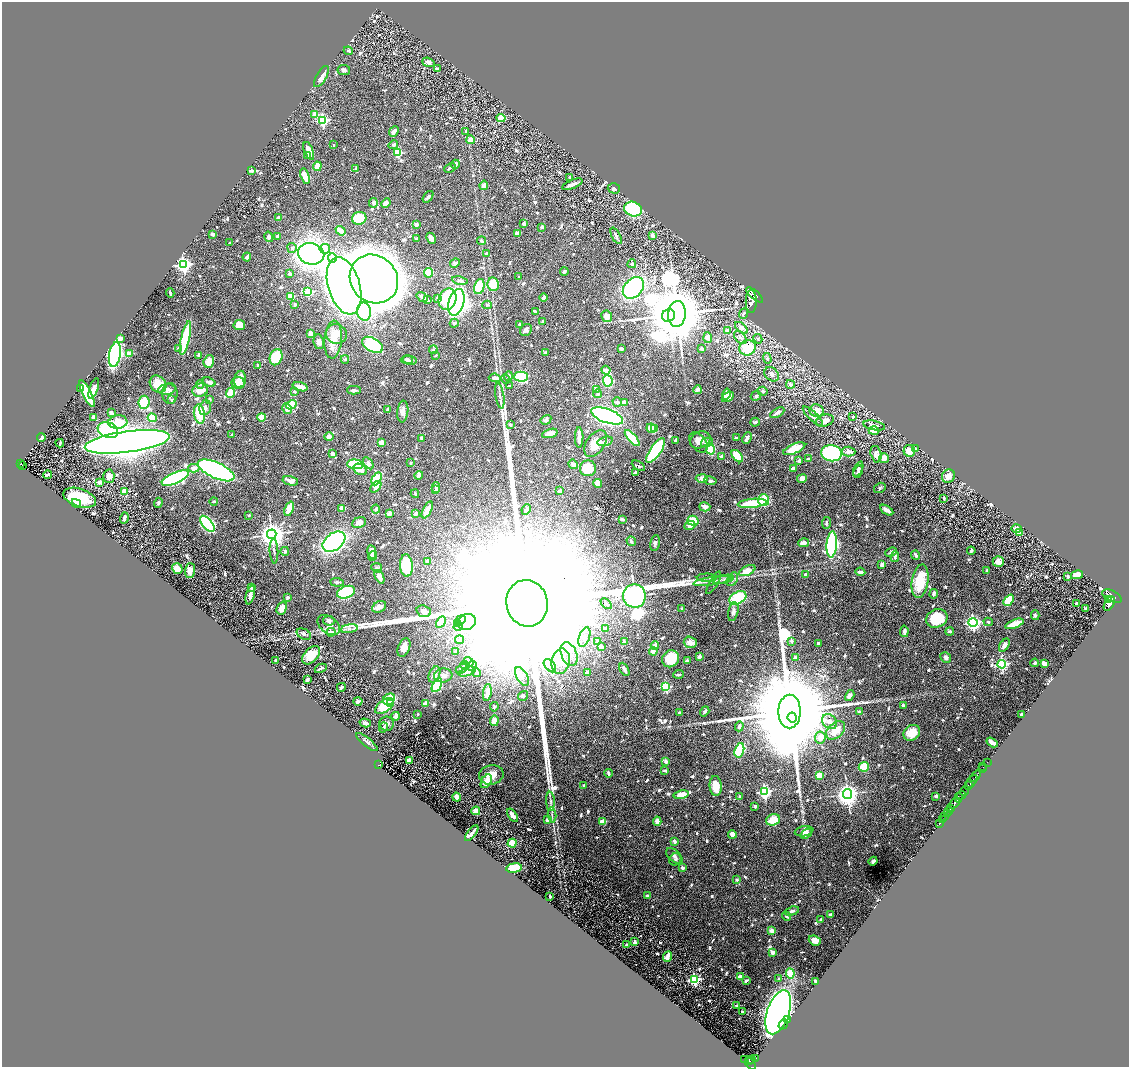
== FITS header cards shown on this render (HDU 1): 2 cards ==
NAXIS1  =                 2253
NAXIS2  =                 2130

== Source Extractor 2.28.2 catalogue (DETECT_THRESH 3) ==
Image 2253 x 2130 px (HDU 1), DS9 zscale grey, zoomed out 1/2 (1 PNG px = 2 x 2 image px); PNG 1131 x 1069 px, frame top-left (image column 1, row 2130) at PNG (2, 2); each listed source drawn as its Kron ellipse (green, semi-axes under 4 px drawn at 4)
Background 0.871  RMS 0.024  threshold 0.0713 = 3 sigma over >= 5 px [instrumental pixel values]
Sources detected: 1132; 32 cannot appear on this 1/2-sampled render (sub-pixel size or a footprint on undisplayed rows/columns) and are neither listed nor drawn; of the other 1100, the 500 brightest by FLUX_AUTO listed and drawn (600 fainter detections omitted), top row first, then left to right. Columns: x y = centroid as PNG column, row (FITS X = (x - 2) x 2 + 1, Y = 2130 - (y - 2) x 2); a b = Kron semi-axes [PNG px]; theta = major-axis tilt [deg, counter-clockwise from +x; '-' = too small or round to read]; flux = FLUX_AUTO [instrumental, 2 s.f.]
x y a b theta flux
348 51 5 2 - 12
428 62 6 4 -20 16
437 69 3 3 - 12
344 70 6 5 - 12
321 77 12 5 59 44
315 114 3 3 - 61
501 118 4 4 - 74
323 120 4 3 - 670
466 131 4 3 - 8.7
394 132 6 3 51 21
471 140 4 4 - 43
334 145 2 2 - 11
393 145 5 3 - 12
309 151 9 4 -68 53
398 153 3 3 - 220
308 155 2 2 - 22
455 164 5 3 - 17
317 166 5 4 - 38
356 168 2 2 - 22
450 168 6 3 24 13
252 171 4 3 - 16
305 176 8 3 -73 75
570 177 3 3 - 8.4
572 184 11 3 22 28
484 185 4 4 - 32
614 188 6 5 - 11
428 197 6 3 52 11
373 203 5 3 - 16
386 203 5 3 - 38
633 209 9 7 -23 560
279 218 4 3 - 16
359 218 7 6 - 190
524 224 3 3 - 15
416 225 3 3 - 22
542 227 3 3 - 9.7
340 231 5 3 - 46
517 233 4 4 - 17
213 234 4 3 - 13
652 235 3 2 - 29
277 236 3 3 - 9.2
616 236 9 3 -62 14
269 237 5 4 - 13
431 238 6 3 -64 26
416 239 3 3 - 8.6
482 241 4 3 - 8.6
230 243 3 2 - 8.1
292 248 5 4 - 12
325 249 5 5 - 30
486 253 4 3 - 9.1
311 254 13 10 -13 1800
247 257 4 3 - 23
332 258 5 4 - 9.1
455 263 5 4 - 13
632 264 4 3 - 8.1
183 265 4 4 - 1700
564 272 4 3 - 11
429 273 5 4 - 130
290 274 3 3 - 14
519 277 3 2 - 8
374 279 25 23 -48 11000
460 280 8 4 -10 15
493 284 7 5 -81 120
344 286 29 16 -74 4100
479 287 8 5 75 220
633 288 12 9 47 700
308 292 3 3 - 330
170 293 5 2 - 10
754 295 11 3 -40 4400
291 296 4 3 - 88
422 297 6 3 -38 18
544 297 4 3 - 15
438 298 4 3 - 12
448 299 11 8 68 290
427 300 4 2 - 8.8
751 301 11 5 90 6400
456 302 14 7 74 1300
295 304 2 2 - 11
487 305 5 3 - 8.1
535 311 3 2 - 13
364 312 9 7 -79 780
677 314 13 9 86 53000
744 314 5 3 - 11
668 315 7 6 - 13000
607 316 6 5 - 29
543 321 2 2 - 30
454 323 4 3 - 14
520 324 3 3 - 12
239 325 6 5 - 68
741 328 7 4 -41 21
526 330 6 5 - 20
727 331 3 3 - 14
310 333 3 3 - 47
336 334 11 9 -25 65
740 337 7 5 -49 15
121 338 4 3 - 22
185 338 17 4 77 320
708 338 5 4 - 23
758 339 5 4 - 10
333 340 19 8 85 86
319 342 7 5 -81 25
373 345 11 6 -28 640
178 348 2 2 - 8
621 348 3 3 - 12
748 348 8 7 - 170
701 349 3 2 - 12
433 350 4 3 - 8.7
545 353 3 3 - 8.2
129 354 4 2 - 76
115 355 12 6 81 1300
199 355 3 2 - 19
436 355 3 2 - 8.2
276 357 8 6 68 160
767 358 5 4 - 12
345 359 4 4 - 8.2
407 360 6 4 -4 11
410 360 7 4 -9 13
209 361 6 5 - 67
258 366 4 2 - 12
606 370 4 3 - 29
772 374 8 6 -46 26
509 376 5 3 - 22
521 377 7 5 0 620
495 378 6 4 -6 34
240 379 9 5 80 52
505 379 5 4 - 8.3
608 381 6 5 - 320
209 382 7 3 -20 25
238 383 6 6 - 54
158 384 9 7 -47 92
200 384 4 4 - 8.2
790 384 4 4 - 14
509 386 4 2 - 9.9
300 387 7 3 -16 38
81 389 4 3 - 23
94 389 11 3 71 38
596 389 4 3 - 27
167 390 9 5 9 29
200 390 8 6 14 68
354 390 7 3 -1 12
697 390 4 3 - 29
294 391 4 3 - 9.4
763 391 5 4 - 9.2
170 393 10 7 89 31
231 393 5 4 - 110
87 394 15 3 -64 400
598 394 4 4 - 9.9
726 394 6 3 76 43
500 396 13 3 -82 16
756 396 5 4 - 9.8
728 397 6 4 33 48
210 399 3 3 - 9.8
172 400 3 3 - 16
144 402 6 5 - 240
617 402 5 4 - 13
624 402 4 3 - 36
291 405 5 3 - 150
205 408 8 5 75 20
287 409 5 4 - 25
388 409 3 2 - 18
403 411 11 5 85 30
817 411 7 6 - 58
111 413 3 3 - 17
777 413 8 3 30 26
199 414 9 5 -79 140
607 416 17 7 -20 2500
813 416 13 4 -43 28
93 417 3 2 - 13
262 417 4 3 - 110
853 417 2 2 - 15
152 418 5 4 - 170
546 420 6 4 31 14
825 421 9 6 16 31
118 422 9 6 6 140
755 422 5 3 - 11
510 425 3 3 - 9.8
874 425 11 4 -12 24
651 428 5 4 - 78
654 428 3 3 - 22
108 430 10 7 -21 560
874 431 5 4 - 68
550 433 8 4 17 33
232 435 3 2 - 8.1
329 437 5 4 - 29
579 437 10 2 90 44
41 438 4 3 - 18
421 438 3 3 - 8.6
632 438 10 4 -49 370
736 438 3 2 - 18
747 438 6 3 63 23
675 440 4 3 - 11
700 440 11 8 26 44
605 441 8 4 15 10
127 442 43 10 8 12000
698 442 11 7 -52 35
707 442 6 4 16 32
60 443 4 2 - 11
381 443 3 3 - 47
595 444 15 9 54 81
710 449 5 4 - 140
794 449 12 5 23 130
916 449 4 3 - 14
656 450 14 5 55 920
909 451 6 6 - 56
848 452 7 5 -3 27
831 453 10 8 -6 1200
332 454 4 3 - 23
876 454 8 5 -75 35
737 456 7 4 -49 200
722 457 3 3 - 15
884 458 5 5 - 44
809 459 3 3 - 9.6
799 460 3 3 - 12
20 463 3 2 - 82
368 463 7 4 -57 21
410 463 2 2 - 24
355 464 8 4 -5 350
573 464 5 3 - 21
22 465 2 1 - 9.5
638 466 7 3 -32 8.1
194 468 5 4 - 30
588 468 8 8 - 110
360 469 7 5 -31 36
793 469 4 3 - 16
858 469 8 4 65 14
216 470 20 8 -25 1900
858 472 6 3 65 11
636 473 4 3 - 11
48 475 4 2 - 14
419 475 4 3 - 18
109 476 7 5 -87 32
948 476 7 6 - 30
175 478 14 5 24 940
702 478 6 3 -2 42
802 478 5 3 - 28
377 479 7 4 62 190
290 481 8 4 -13 42
710 481 6 3 -9 19
99 482 4 4 - 21
598 483 4 4 - 45
376 487 7 4 48 35
436 487 5 3 - 17
880 488 6 5 - 8.4
436 490 3 3 - 9.3
125 491 3 3 - 180
559 491 3 3 - 17
415 494 4 3 - 11
80 498 17 9 -19 250
944 498 4 2 - 9.4
764 500 6 5 - 190
214 501 4 2 - 8
76 503 5 3 - 8.8
158 503 5 4 - 8.8
752 503 14 4 5 200
705 507 5 4 - 34
342 508 3 3 - 37
289 509 7 4 68 76
376 509 4 4 - 12
526 509 6 3 65 14
427 510 9 3 62 94
887 510 7 3 -32 36
389 513 3 2 - 30
416 514 3 3 - 29
249 515 2 2 - 8.2
124 518 6 3 73 20
622 519 4 3 - 15
693 521 5 5 - 81
359 523 7 5 25 29
827 523 6 3 82 8.5
207 524 10 5 -51 1000
690 525 5 4 - 43
1016 529 5 3 - 26
1020 532 4 3 - 70
272 534 4 4 - 6100
631 541 5 3 - 11
334 542 13 8 36 1100
655 543 8 5 81 12
803 543 5 4 - 24
832 544 13 5 85 1100
274 551 12 3 -87 10
285 551 4 3 - 12
971 551 4 2 - 12
372 552 7 4 -81 28
891 552 6 3 23 12
916 555 5 3 - 16
372 556 5 4 - 10
895 556 5 3 - 13
427 561 2 2 - 36
998 562 5 5 - 36
882 564 3 3 - 27
406 565 11 6 -86 330
177 568 5 5 - 57
377 568 5 4 - 11
190 570 7 5 89 46
747 571 9 4 24 56
987 571 3 3 - 9.9
860 572 5 2 - 11
806 574 3 3 - 9.9
1077 575 6 3 11 55
1068 576 3 3 - 11
380 577 7 4 -64 38
707 578 10 2 -1 8.9
723 579 10 3 13 16
732 579 7 5 62 14
712 581 19 3 9 29
920 581 17 8 81 170
337 582 7 3 -3 9.1
714 583 12 3 60 13
252 588 4 2 - 24
346 592 9 6 21 320
934 594 4 2 - 19
250 595 9 3 75 27
634 596 12 11 - 6400
1112 596 10 5 -27 4500
288 597 4 3 - 12
738 598 9 6 31 250
1009 600 6 4 49 160
1109 600 3 2 - 890
527 603 23 20 -78 870000
1076 603 3 2 - 11
606 604 6 3 -45 13
1109 604 8 4 58 4700
379 607 7 5 26 30
282 608 7 5 69 41
682 608 2 2 - 9.2
1086 608 4 2 - 13
424 611 7 5 -18 19
733 612 9 5 78 18
1035 615 5 4 - 9.4
937 618 11 9 23 170
460 620 6 4 23 40
329 621 6 5 - 18
441 622 6 4 61 79
467 622 9 7 19 200
988 622 4 3 - 8
457 623 3 2 - 15
973 623 4 4 - 1600
1014 624 9 3 21 110
329 625 13 8 -37 48
458 627 4 3 - 54
349 629 8 3 9 12
605 629 3 2 - 16
904 631 6 3 86 20
950 631 4 3 - 10
331 632 4 4 - 14
304 634 8 5 -28 16
584 637 10 5 71 28
460 640 4 2 - 11
597 641 3 3 - 13
791 641 2 2 - 24
624 642 3 2 - 11
690 642 6 5 - 34
818 643 3 2 - 16
655 645 4 3 - 44
1004 645 7 4 56 22
602 646 2 2 - 17
404 648 9 5 68 49
456 651 2 2 - 8.6
653 651 4 3 - 31
569 654 12 7 -69 50
311 655 11 7 47 110
699 656 4 3 - 17
795 658 3 3 - 13
946 658 6 5 - 12
670 659 9 8 - 160
276 660 3 2 - 10
561 661 13 9 77 77
687 661 3 3 - 12
469 662 5 4 - 17
1035 663 4 3 - 8.2
1002 664 4 4 - 800
1044 664 4 3 - 35
465 665 4 4 - 15
472 666 5 3 - 9.1
550 666 7 5 -49 20
321 668 6 2 27 15
462 669 6 3 31 9.1
624 669 7 3 -63 26
467 672 9 4 19 30
587 672 4 3 - 14
477 673 4 3 - 9.7
434 674 8 5 69 37
678 674 5 3 - 8.1
443 675 9 7 5 32
522 676 10 5 -60 21
307 679 3 2 - 18
437 685 7 4 60 250
341 687 4 3 - 10
666 687 3 3 - 370
487 693 8 4 82 34
523 696 5 4 - 11
850 696 6 4 58 18
389 699 6 5 - 120
358 701 4 3 - 12
390 703 3 2 - 33
426 704 4 3 - 36
903 705 3 3 - 14
384 706 10 6 36 180
494 707 4 4 - 8.5
705 711 5 3 - 13
790 712 17 11 90 170000
859 712 3 3 - 11
680 713 3 2 - 12
418 714 2 2 - 15
1021 715 3 2 - 20
396 716 4 3 - 22
792 717 5 4 - 20000
494 721 5 4 - 57
830 722 8 6 -40 23
365 723 6 3 -16 20
387 724 7 7 - 16
739 726 5 3 - 15
383 728 5 3 - 8.5
836 730 11 7 44 82
912 733 9 7 36 72
820 738 6 5 - 44
367 742 13 4 -39 15
992 742 6 2 -32 53
739 750 7 4 73 350
410 760 4 4 - 23
666 761 3 3 - 21
987 762 2 1 - 14
379 764 4 2 - 75
983 766 3 1 - 42
864 767 5 5 - 160
982 769 2 1 - 21
665 771 3 3 - 9.5
608 773 4 3 - 11
491 775 12 9 10 60
819 775 4 3 - 55
976 776 6 2 50 1200
486 781 7 5 60 61
972 781 7 2 52 1100
584 785 3 2 - 8.6
968 785 2 1 - 79
716 786 10 6 -84 84
964 791 5 2 - 590
764 792 4 4 - 900
847 794 5 4 - 4300
681 795 8 4 12 81
961 795 4 2 - 420
936 796 3 3 - 12
457 797 4 4 - 29
740 797 2 2 - 33
958 798 5 2 - 620
550 801 9 3 -87 13
955 803 6 2 51 2500
755 806 3 3 - 18
950 808 2 2 - 730
476 811 4 3 - 49
949 811 2 2 - 490
947 813 2 1 - 230
513 815 8 3 -54 36
552 815 8 3 -86 9.1
945 816 2 2 - 230
942 819 2 2 - 150
548 820 3 2 - 29
773 820 7 5 18 93
657 821 4 4 - 33
603 822 3 3 - 60
939 823 2 1 - 39
804 831 9 5 11 24
472 833 9 2 52 20
732 834 4 3 - 31
806 834 6 3 37 15
674 841 4 3 - 15
512 843 4 3 - 120
674 856 10 5 -41 19
675 859 6 5 - 12
873 861 4 3 - 14
514 868 8 4 6 150
683 868 3 3 - 18
737 880 3 2 - 13
550 896 3 2 - 10
647 896 3 2 - 12
792 911 7 4 16 16
830 915 3 3 - 13
786 916 5 3 - 11
821 919 3 3 - 12
772 931 3 3 - 36
815 940 6 5 - 38
635 942 4 3 - 21
626 945 4 2 - 16
772 952 4 3 - 22
667 956 5 3 - 61
790 973 5 4 - 130
740 977 3 3 - 26
779 979 2 2 - 26
694 980 4 4 - 760
746 981 4 2 - 17
816 982 4 2 - 21
737 1005 3 2 - 8.6
742 1012 2 2 - 9.3
778 1012 23 11 71 6800
788 1020 4 2 - 160
783 1024 5 2 - 680
755 1058 4 2 - 89
745 1060 3 2 - 65
749 1060 4 2 - 400
751 1060 3 2 - 88
750 1064 7 3 -52 540
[600 fainter detections neither listed nor drawn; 32 sub-pixel or undisplayed-footprint detections neither listed nor drawn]